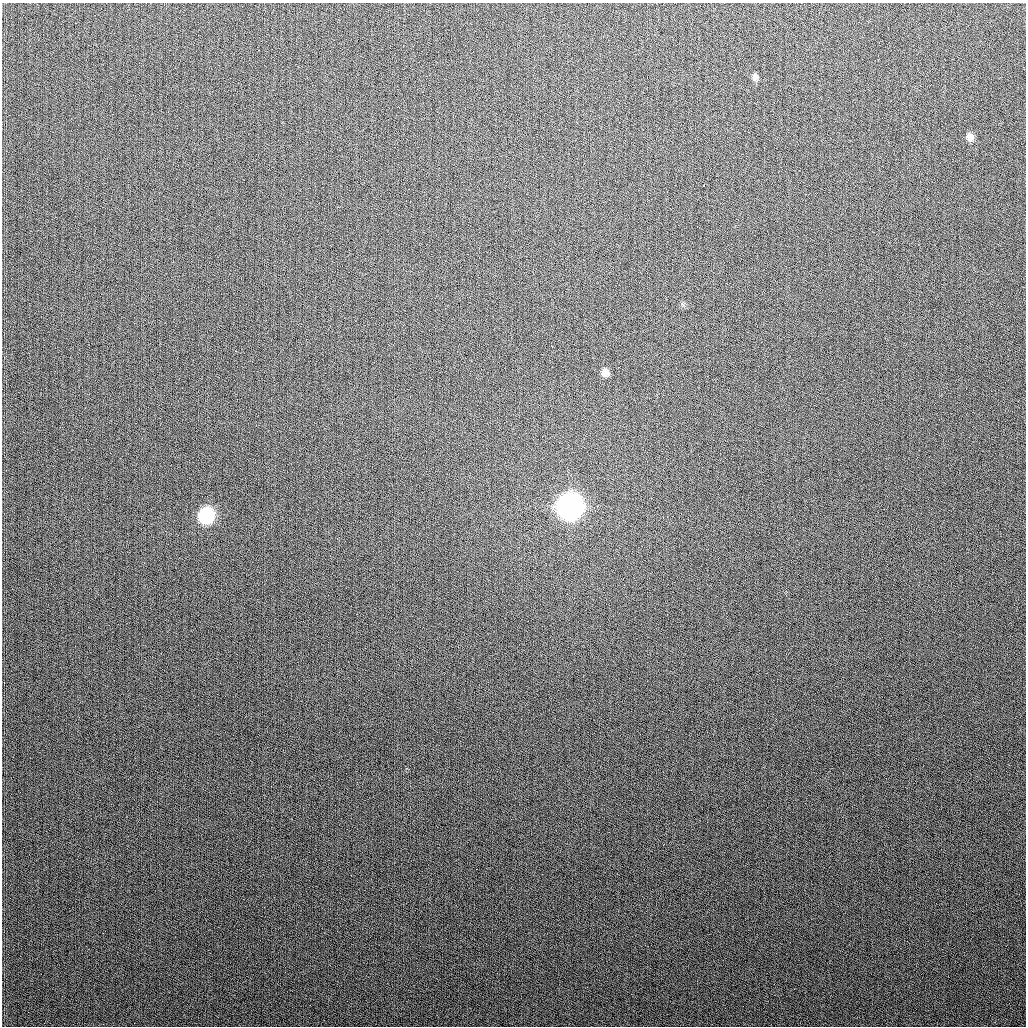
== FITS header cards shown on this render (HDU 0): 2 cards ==
NAXIS1  =                 1024
NAXIS2  =                 1024

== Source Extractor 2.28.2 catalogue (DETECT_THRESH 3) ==
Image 1024 x 1024 px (HDU 0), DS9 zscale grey, 1 PNG px = 1 image px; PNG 1028 x 1028 px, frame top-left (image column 1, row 1024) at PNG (2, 3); no overlay
Background 276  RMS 11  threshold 32.8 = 3 sigma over >= 5 px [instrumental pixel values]
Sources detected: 6; all 6 listed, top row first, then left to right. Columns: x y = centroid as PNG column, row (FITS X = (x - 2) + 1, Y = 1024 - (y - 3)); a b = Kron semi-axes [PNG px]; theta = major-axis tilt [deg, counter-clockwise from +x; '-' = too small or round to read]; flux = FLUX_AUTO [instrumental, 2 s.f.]
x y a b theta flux
755 77 8 7 - 2600
970 137 9 8 - 4100
704 185 3 2 - 1600
605 372 8 7 - 4500
570 506 12 11 - 750000
206 516 10 9 - 82000